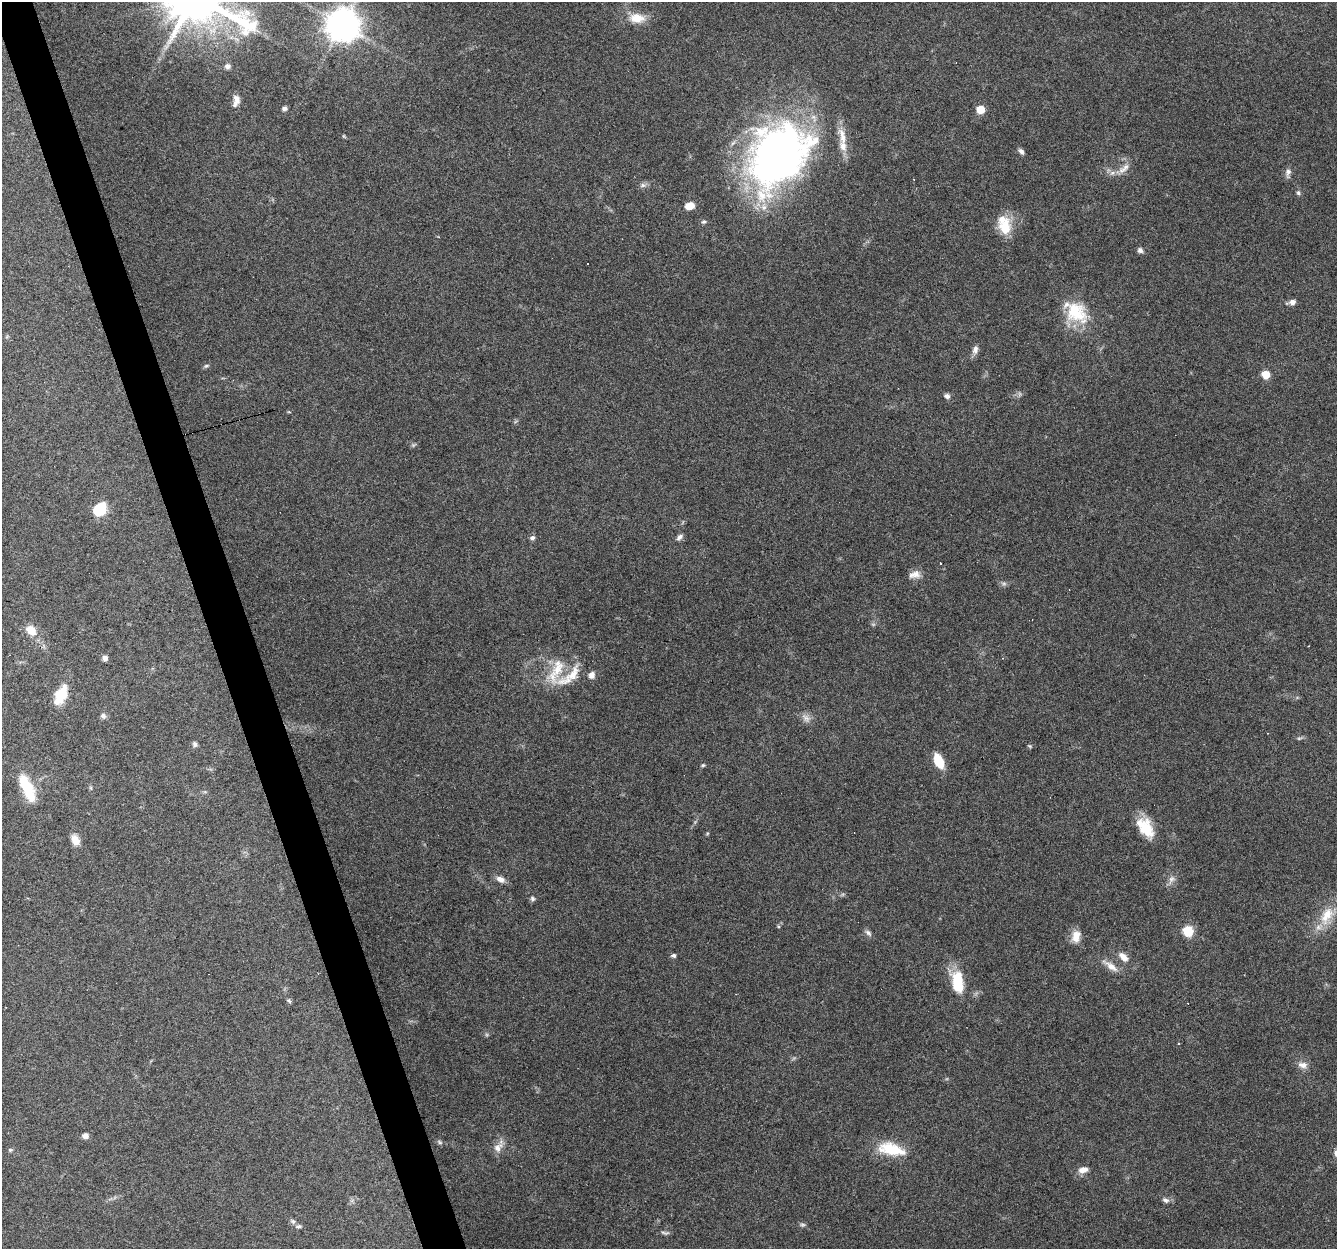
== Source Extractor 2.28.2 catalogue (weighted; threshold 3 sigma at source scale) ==
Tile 11 of 4 x 4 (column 3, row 3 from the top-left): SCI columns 2671-4005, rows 1306-2552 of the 5340 x 5160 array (HDU 1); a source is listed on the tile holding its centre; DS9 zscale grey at full resolution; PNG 1339 x 1251 px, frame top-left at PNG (2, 2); no overlay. Shown black and unused: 3% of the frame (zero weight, under 4 of 8 exposures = <1% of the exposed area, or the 3 px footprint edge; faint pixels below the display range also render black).
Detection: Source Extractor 2.28.2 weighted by HDU 2 'WHT'; one run over the whole footprint, this tile lists its part. Background 0.0853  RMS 0.0039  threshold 0.0161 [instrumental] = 3 sigma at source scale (4.09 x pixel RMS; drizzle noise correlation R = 1.36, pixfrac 0.8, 0.0396/0.0396 arcsec/px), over >= 5 px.
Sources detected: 86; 5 too faint to see at this stretch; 2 cosmic-ray / hot-pixel residue — not listed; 5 inside a brighter listed object's ellipse — not listed separately; the other 74 listed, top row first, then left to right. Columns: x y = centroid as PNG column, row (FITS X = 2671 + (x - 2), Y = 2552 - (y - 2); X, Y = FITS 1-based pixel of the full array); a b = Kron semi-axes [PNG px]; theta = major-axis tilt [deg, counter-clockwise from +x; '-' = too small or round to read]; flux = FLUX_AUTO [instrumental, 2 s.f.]
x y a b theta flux
637 18 21 13 -4 6.6
343 25 11 10 - 650
228 66 7 7 - 1.3
236 101 16 8 78 2.8
285 108 6 5 - 1
980 109 5 5 - 9.9
842 136 28 10 -77 5.5
1021 151 9 5 -47 1.1
778 156 70 49 53 220
1124 168 20 8 40 3.2
1288 173 13 7 85 1.6
643 185 9 6 9 1.2
1298 193 6 6 - 0.74
690 206 8 6 13 4.6
704 222 6 6 - 0.77
1005 227 20 14 87 9.7
1140 250 8 7 - 1.1
1292 302 9 6 14 1.8
1076 312 33 25 -42 17
975 350 12 7 79 1.9
206 366 7 5 19 0.72
1266 375 5 5 - 10
947 396 7 6 - 1.3
100 508 13 9 55 15
679 537 10 6 48 1.3
532 538 7 6 - 1
941 563 3 3 - 1.4
915 575 16 9 10 2.9
1004 583 9 4 -8 0.89
31 630 16 12 -42 4.7
1308 646 3 2 - 0.24
105 658 6 5 - 1.6
1002 658 4 2 - 0.22
558 668 37 18 65 12
592 675 8 7 - 2.1
61 695 20 11 64 11
103 716 8 7 - 1.2
806 718 14 9 -49 2.4
1299 738 8 4 8 0.68
195 744 7 6 - 0.93
1030 746 7 4 -27 0.48
939 761 14 8 -65 10
703 765 6 4 14 0.52
27 788 34 12 -66 14
91 788 6 4 -88 0.54
1147 828 24 14 -67 10
707 833 5 4 - 0.4
75 840 11 7 -66 4.8
501 879 11 7 -26 2.5
1171 879 13 8 61 2.2
532 899 7 6 - 0.83
1327 916 30 16 60 11
778 926 5 3 - 0.42
1188 931 6 5 - 26
868 933 11 6 -45 1.2
1076 936 16 11 80 4.1
673 956 6 5 - 0.85
1123 957 15 8 -43 3.2
1110 966 26 8 -36 3.9
957 982 29 14 -79 13
289 1001 7 5 -39 0.66
1179 1043 3 2 - 0.49
1303 1065 12 9 -11 2.6
85 1136 6 5 - 2.2
440 1142 8 5 -28 0.78
498 1148 14 11 35 3.3
891 1149 33 14 -14 14
10 1150 6 5 - 0.59
1083 1170 12 8 14 2.6
1165 1200 10 7 -27 1.4
293 1221 8 6 -19 1
802 1225 7 6 - 0.81
299 1226 10 6 6 0.97
665 1233 12 4 -2 0.94